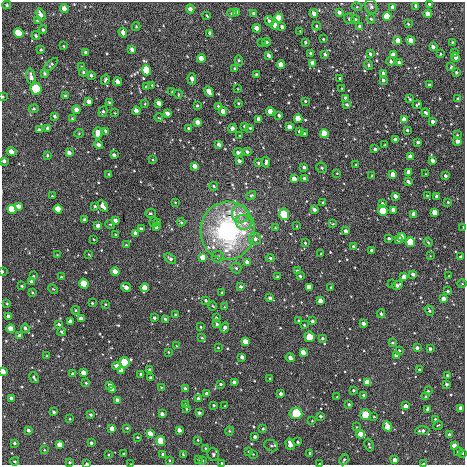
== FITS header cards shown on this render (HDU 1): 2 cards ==
NAXIS1  =                  463 / length of data axis 1
NAXIS2  =                  463 / length of data axis 2

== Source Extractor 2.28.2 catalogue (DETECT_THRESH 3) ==
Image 463 x 463 px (HDU 1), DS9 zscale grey, 1 PNG px = 1 image px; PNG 467 x 467 px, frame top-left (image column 1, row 463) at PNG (2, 2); each listed source drawn as its Kron ellipse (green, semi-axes under 4 px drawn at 4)
Background -4.98e-05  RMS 0.0018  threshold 0.00552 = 3 sigma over >= 5 px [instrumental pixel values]
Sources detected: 407; all 407 listed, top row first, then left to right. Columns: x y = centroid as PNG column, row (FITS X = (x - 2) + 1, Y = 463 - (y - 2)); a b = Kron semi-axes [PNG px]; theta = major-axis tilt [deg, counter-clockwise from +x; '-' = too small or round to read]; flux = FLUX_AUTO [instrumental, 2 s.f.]
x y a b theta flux
430 4 4 3 - 0.61
7 5 4 4 - 0.14
371 6 7 6 - 0.32
416 6 4 3 - 0.37
357 7 5 3 - 0.11
393 7 4 3 - 1.1
64 8 4 4 - 0.76
190 9 4 4 - 0.55
237 12 4 4 - 0.53
339 12 4 3 - 0.44
232 13 5 3 - 0.15
41 14 6 4 -59 0.63
254 14 3 3 - 0.31
314 14 4 3 - 0.71
428 14 4 4 - 1.8
207 16 3 2 - 0.11
387 16 4 4 - 9.4
279 18 4 4 - 3.9
349 19 5 5 - 0.28
356 19 4 3 - 0.16
371 19 4 4 - 0.2
37 21 3 3 - 0.11
269 21 5 3 - 0.4
408 24 3 2 - 0.12
275 25 4 4 - 1.6
316 26 4 4 - 0.13
136 27 4 4 - 0.14
282 27 3 3 - 0.3
360 27 4 3 - 0.37
257 28 4 4 - 0.96
43 30 4 3 - 0.16
300 31 2 2 - 0.068
19 33 5 4 - 7.6
123 33 5 3 - 0.65
210 33 4 3 - 0.39
36 36 4 3 - 0.15
323 39 3 2 - 0.11
411 40 4 4 - 1.7
398 41 4 4 - 3
267 42 4 3 - 0.22
305 42 3 3 - 0.17
452 42 4 4 - 0.099
262 43 3 2 - 0.079
64 46 3 2 - 0.09
433 47 4 3 - 0.51
132 49 4 3 - 0.46
41 50 3 2 - 0.12
86 52 4 3 - 0.24
310 53 3 3 - 0.16
454 53 4 3 - 0.18
325 54 4 3 - 0.27
370 54 3 3 - 0.25
440 54 3 3 - 0.12
268 55 4 3 - 0.35
393 55 4 4 - 0.73
456 57 4 3 - 0.95
201 58 4 4 - 1.2
239 60 5 4 - 0.21
391 61 4 3 - 0.23
399 62 4 3 - 0.54
313 63 4 4 - 1.4
51 65 8 3 44 0.2
281 65 4 3 - 2
369 65 5 3 - 0.16
82 67 4 3 - 0.12
451 67 3 2 - 0.13
235 69 3 3 - 0.23
146 70 5 4 - 7.8
83 72 4 4 - 0.19
456 72 3 3 - 0.2
44 73 4 3 - 0.17
383 73 4 3 - 0.32
256 74 3 2 - 0.13
91 75 3 3 - 0.19
31 77 8 4 -77 0.57
340 78 3 3 - 0.16
192 79 6 3 -85 0.69
105 80 5 3 - 0.2
383 80 3 3 - 0.31
118 82 4 4 - 0.81
152 85 3 2 - 0.11
429 85 3 3 - 0.16
146 87 3 3 - 0.15
36 89 6 5 - 10
238 89 3 2 - 0.082
342 89 3 2 - 0.1
209 91 6 3 -61 1.2
172 92 3 2 - 0.088
178 94 4 3 - 0.095
65 96 4 3 - 0.2
3 97 3 2 - 0.1
346 98 3 3 - 0.35
410 99 4 2 - 0.13
458 99 3 3 - 0.25
305 101 3 3 - 0.13
89 102 4 3 - 0.7
109 103 4 3 - 0.16
159 103 4 3 - 0.78
238 103 3 2 - 0.11
145 104 4 3 - 0.084
347 104 3 3 - 0.15
417 105 5 3 - 0.19
197 106 3 3 - 0.15
218 106 3 3 - 0.15
34 109 5 4 - 0.16
77 110 4 4 - 0.74
103 111 6 4 73 0.2
136 111 4 3 - 1
223 111 4 4 - 1.2
270 111 4 4 - 1.9
115 113 4 2 - 0.079
167 113 4 3 - 0.6
426 113 4 3 - 0.23
279 115 3 3 - 0.27
55 116 3 3 - 0.23
159 118 4 2 - 0.086
72 119 3 3 - 0.15
259 119 4 3 - 0.76
298 119 4 4 - 4.3
404 120 4 4 - 2.2
198 122 4 4 - 0.9
433 122 3 3 - 0.44
245 126 3 3 - 0.21
289 127 4 3 - 1.2
48 128 4 3 - 0.35
232 128 4 3 - 0.44
250 128 3 3 - 0.14
189 129 3 3 - 0.24
39 130 4 3 - 0.33
407 130 3 3 - 0.19
106 131 4 3 - 0.2
299 131 4 3 - 0.2
79 133 5 3 - 0.11
98 133 6 4 89 1.2
304 133 3 2 - 0.15
324 133 4 4 - 6.7
457 135 4 3 - 0.1
240 136 3 2 - 0.12
395 140 4 3 - 0.77
457 141 4 3 - 0.62
418 142 3 3 - 0.22
219 144 4 3 - 0.51
98 145 4 3 - 0.39
385 145 3 2 - 0.078
375 149 4 3 - 0.28
11 152 5 4 - 0.89
238 152 4 3 - 0.34
247 152 4 3 - 0.29
69 153 4 3 - 0.5
47 155 3 3 - 0.14
114 155 4 3 - 0.33
411 157 4 4 - 1.4
153 160 3 2 - 0.092
432 160 4 3 - 0.65
4 161 4 3 - 0.3
239 161 4 3 - 0.43
266 162 5 3 - 0.3
258 163 3 2 - 0.15
356 165 3 2 - 0.09
195 166 4 3 - 1
304 167 3 3 - 0.33
322 168 5 5 - 0.27
409 172 4 3 - 1.2
337 173 3 2 - 0.08
109 174 4 3 - 0.13
426 174 2 2 - 0.085
393 175 4 3 - 2.1
372 176 2 2 - 0.091
445 176 3 3 - 0.31
304 178 3 3 - 0.28
294 179 4 3 - 1.5
408 182 4 3 - 0.31
214 186 4 3 - 0.14
52 196 2 2 - 0.09
251 196 5 4 - 0.19
395 196 4 3 - 0.8
427 196 4 3 - 0.12
437 196 3 3 - 0.37
175 202 3 2 - 0.088
323 202 2 2 - 0.1
448 202 3 3 - 0.099
382 204 4 3 - 0.48
18 206 4 3 - 0.71
95 206 3 3 - 0.17
103 206 6 4 -59 0.62
12 209 4 4 - 4.8
58 209 4 4 - 3.1
314 210 4 3 - 0.51
393 210 4 3 - 1.3
383 211 5 5 - 4.6
434 212 4 4 - 2
150 213 5 4 - 0.17
240 214 9 8 - 1.1
284 214 6 5 - 5.2
414 214 4 4 - 1.1
85 220 3 3 - 0.34
115 220 4 3 - 0.45
153 222 5 3 - 0.13
157 222 4 2 - 0.09
181 222 4 4 - 0.16
244 222 8 7 - 1.1
110 224 5 3 - 0.096
333 224 4 3 - 0.13
98 225 4 3 - 0.41
297 226 2 2 - 0.067
156 227 4 3 - 0.38
275 228 4 3 - 0.12
463 228 4 2 - 0.084
141 229 4 3 - 0.33
228 231 29 27 88 22
346 231 3 3 - 0.54
135 233 4 3 - 0.46
115 235 3 2 - 0.12
402 236 4 4 - 1.4
389 238 3 3 - 0.21
255 239 6 5 - 0.6
398 239 4 3 - 0.75
94 240 2 2 - 0.084
410 242 5 4 - 5
428 242 4 3 - 0.12
305 243 3 3 - 0.13
126 245 3 2 - 0.1
353 246 3 3 - 0.18
372 250 3 3 - 0.28
321 253 2 2 - 0.097
57 255 2 2 - 0.074
89 255 3 2 - 0.086
430 256 2 2 - 0.068
218 257 6 5 - 0.28
461 257 3 3 - 0.32
203 258 4 4 - 3.3
270 258 4 4 - 0.22
170 259 6 4 -34 0.34
247 262 4 3 - 0.62
236 268 5 5 - 0.21
297 271 3 3 - 0.25
2 272 3 2 - 0.14
115 272 4 4 - 1.4
413 274 4 3 - 0.49
33 276 3 2 - 0.12
300 276 3 3 - 0.2
449 276 2 2 - 0.065
61 277 3 2 - 0.12
277 277 3 2 - 0.13
404 277 4 3 - 2.2
31 282 3 3 - 0.28
84 284 5 4 - 3.9
392 284 2 2 - 0.066
462 284 4 3 - 0.093
397 285 5 3 - 0.51
22 286 3 3 - 0.12
126 287 5 3 - 0.72
241 287 4 3 - 0.29
310 287 4 4 - 4.2
145 288 4 4 - 2.2
331 288 3 3 - 0.16
53 289 5 3 - 0.11
448 291 3 3 - 0.2
32 292 4 3 - 0.11
222 292 3 2 - 0.12
270 298 3 3 - 0.37
443 299 4 3 - 0.79
206 301 3 3 - 0.22
320 301 4 4 - 1.4
7 303 3 3 - 0.092
92 303 3 3 - 0.13
105 304 4 3 - 0.1
213 306 4 3 - 0.13
225 307 4 2 - 0.089
76 310 4 3 - 0.13
429 311 5 4 - 0.21
381 314 4 3 - 0.17
175 315 4 3 - 0.16
9 317 4 3 - 0.8
216 317 3 2 - 0.11
154 318 3 3 - 0.26
81 319 4 3 - 0.95
165 319 3 3 - 0.21
298 320 3 2 - 0.12
70 321 4 3 - 0.75
312 321 3 3 - 0.25
363 323 3 3 - 0.54
59 324 4 3 - 0.19
217 324 3 3 - 0.25
304 325 3 3 - 0.098
201 327 3 2 - 0.11
25 328 4 4 - 0.3
225 328 5 3 - 0.58
11 329 4 4 - 1.6
62 332 4 4 - 0.23
20 336 4 3 - 0.51
309 337 5 5 - 4.4
202 338 4 3 - 0.12
322 338 3 3 - 0.25
246 342 4 4 - 2.9
392 343 3 3 - 0.16
177 346 4 3 - 0.11
218 348 4 2 - 0.091
417 348 3 3 - 0.41
430 349 3 3 - 0.37
399 351 4 3 - 0.18
168 352 3 2 - 0.082
303 352 4 4 - 2.4
397 355 4 4 - 2.1
47 356 3 2 - 0.11
242 357 4 3 - 0.48
290 358 5 3 - 0.75
124 362 5 5 - 4.3
117 366 4 3 - 0.71
419 369 3 3 - 0.11
121 370 4 4 - 1.3
149 370 3 3 - 0.18
3 372 4 3 - 2.2
84 373 4 4 - 1.7
72 374 3 3 - 0.23
141 374 3 3 - 0.17
447 375 3 3 - 0.18
34 378 6 3 -59 0.23
151 378 3 3 - 0.35
270 379 3 3 - 0.19
234 382 4 4 - 1.1
86 383 4 4 - 0.14
368 383 4 4 - 7.3
221 384 3 3 - 0.21
447 384 3 3 - 0.26
110 386 4 3 - 0.74
161 387 3 2 - 0.074
185 388 3 3 - 0.23
112 390 4 4 - 3.1
353 390 3 3 - 0.2
428 391 3 3 - 0.15
207 394 3 3 - 0.41
281 394 3 3 - 0.48
364 395 3 3 - 0.25
337 397 3 2 - 0.08
426 397 4 3 - 0.19
11 398 3 3 - 0.25
199 399 3 3 - 0.49
117 400 4 3 - 0.61
186 404 3 3 - 0.22
349 404 3 3 - 0.19
214 405 3 3 - 0.19
225 406 3 3 - 0.13
405 406 4 3 - 0.89
461 408 4 4 - 1.7
186 409 3 2 - 0.099
428 409 3 3 - 0.79
54 412 3 3 - 0.26
199 413 3 3 - 0.26
296 413 6 5 - 3.8
162 414 3 3 - 0.5
91 415 3 3 - 0.21
365 415 5 5 - 3.7
320 416 3 3 - 0.22
374 417 3 3 - 0.11
70 419 3 2 - 0.096
435 419 3 3 - 0.11
312 421 2 2 - 0.079
438 425 5 3 - 0.1
357 427 4 2 - 0.077
387 427 5 4 - 3.7
127 428 3 3 - 0.1
112 429 4 3 - 1.3
263 429 4 3 - 0.18
28 430 3 3 - 0.36
179 430 4 3 - 0.66
229 431 4 4 - 0.14
422 431 7 3 3 0.4
150 434 4 4 - 1.6
361 434 4 4 - 3.3
449 434 4 4 - 0.29
138 437 3 2 - 0.13
255 437 3 3 - 0.35
198 440 3 3 - 0.099
161 441 5 4 - 5
298 442 3 3 - 0.16
15 443 3 3 - 0.2
91 443 3 3 - 0.29
290 444 6 3 -75 1.2
60 445 4 4 - 1.6
369 445 7 2 -73 0.19
454 445 4 4 - 1.2
271 446 7 5 -25 0.28
205 448 3 2 - 0.09
44 450 4 3 - 0.093
249 451 3 3 - 0.11
458 452 4 3 - 0.23
310 453 3 3 - 0.24
463 453 3 3 - 0.1
123 454 2 2 - 0.098
163 454 3 3 - 0.19
213 454 6 5 - 0.26
253 454 2 2 - 0.072
108 455 2 2 - 0.098
183 455 3 3 - 0.098
198 459 3 2 - 0.09
170 460 3 2 - 0.13
202 460 3 3 - 0.15
344 460 6 4 62 0.19
395 460 4 3 - 1.2
15 461 4 3 - 0.13
70 462 3 3 - 0.14
222 463 3 3 - 0.19
87 464 3 2 - 0.18
131 464 2 2 - 0.075
319 464 2 2 - 0.086
424 464 4 2 - 0.24
At the frame edge (FLAGS 8, measured only in part): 11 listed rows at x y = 430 4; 3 97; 4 161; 2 272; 3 372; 463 453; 222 463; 87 464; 131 464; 319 464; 424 464